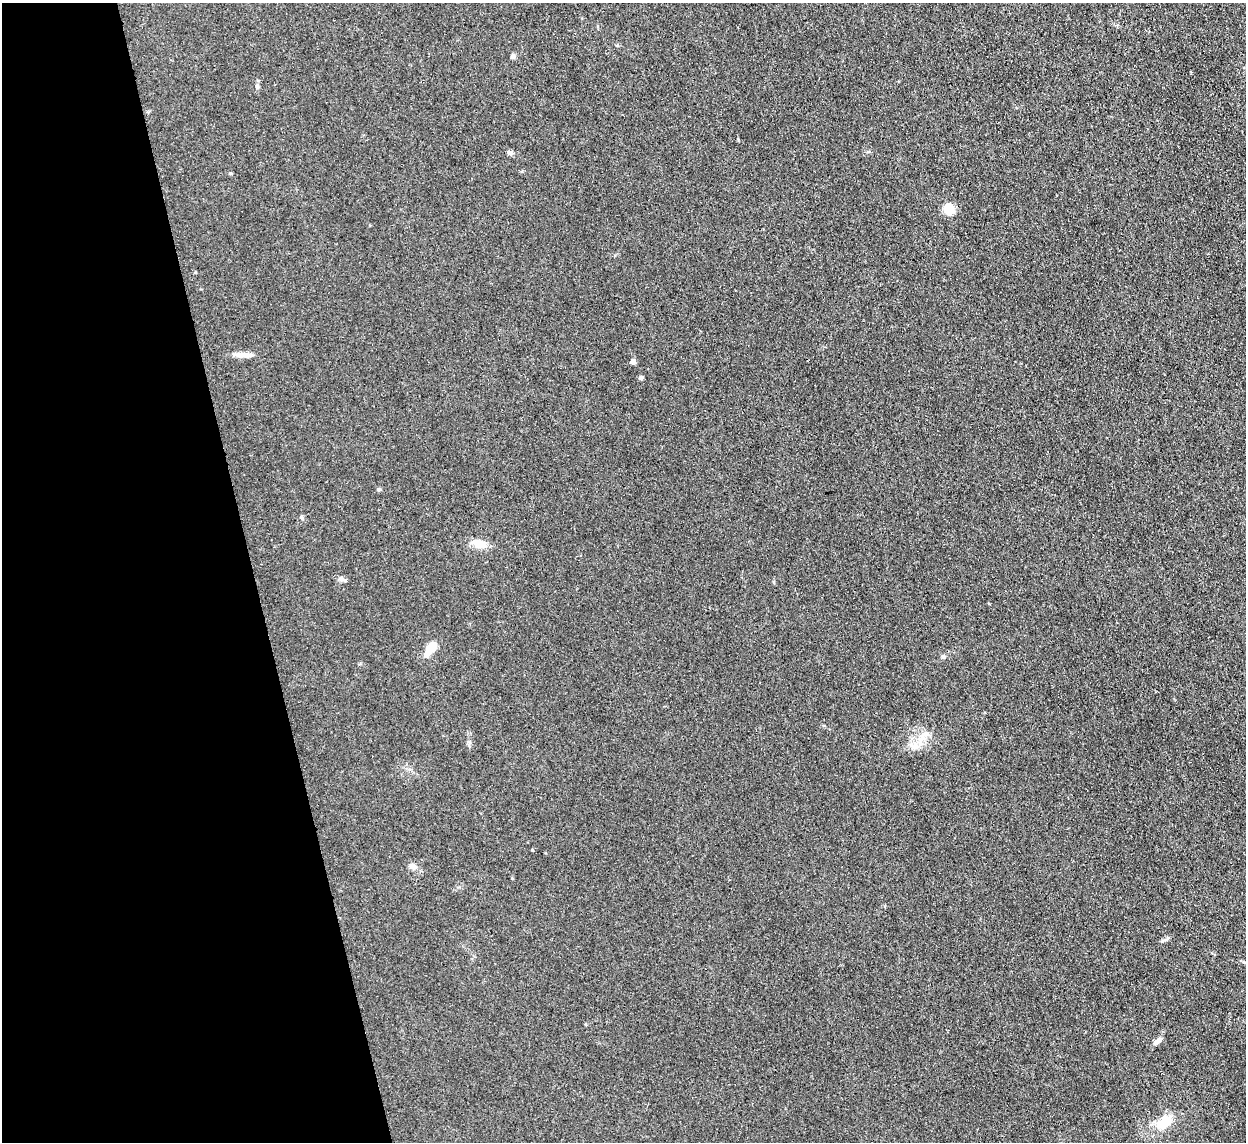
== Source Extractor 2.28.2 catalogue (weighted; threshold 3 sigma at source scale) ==
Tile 5 of 4 x 4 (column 1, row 2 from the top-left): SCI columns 1-1244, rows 2538-3677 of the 4977 x 4957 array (HDU 1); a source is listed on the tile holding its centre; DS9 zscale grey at full resolution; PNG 1248 x 1144 px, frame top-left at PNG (2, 3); no overlay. Shown black and unused: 20% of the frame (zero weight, under 3 of 4 exposures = <1% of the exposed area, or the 3 px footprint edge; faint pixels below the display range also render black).
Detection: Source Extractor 2.28.2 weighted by HDU 2 'WHT'; one run over the whole footprint, this tile lists its part. Background 0.0975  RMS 0.0072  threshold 0.0325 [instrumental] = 3 sigma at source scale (4.5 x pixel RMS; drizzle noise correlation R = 1.50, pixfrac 1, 0.05/0.05 arcsec/px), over >= 5 px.
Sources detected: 17; all 17 listed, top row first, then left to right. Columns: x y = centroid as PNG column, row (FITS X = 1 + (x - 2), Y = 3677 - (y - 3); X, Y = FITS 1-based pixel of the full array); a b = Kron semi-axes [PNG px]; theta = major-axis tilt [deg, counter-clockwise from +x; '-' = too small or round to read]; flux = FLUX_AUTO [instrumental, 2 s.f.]
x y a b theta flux
513 56 6 6 - 1.6
257 86 6 4 73 1.1
510 152 7 5 -12 1.8
230 173 5 3 - 0.66
949 209 11 10 - 12
244 355 27 5 0 5.2
633 362 5 4 - 4.3
641 378 4 4 - 2.1
379 489 5 5 - 0.95
479 544 17 10 -13 9.2
341 579 9 6 -16 2.1
431 648 16 8 58 11
944 656 6 4 -30 1.1
914 746 15 7 -24 4.8
413 866 10 7 -43 3.5
1157 1041 15 5 41 2.9
1164 1122 23 14 37 16
Unlisted compact peaks at least as high as the median listed source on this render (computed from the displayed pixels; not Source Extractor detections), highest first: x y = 1162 941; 738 140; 532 850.